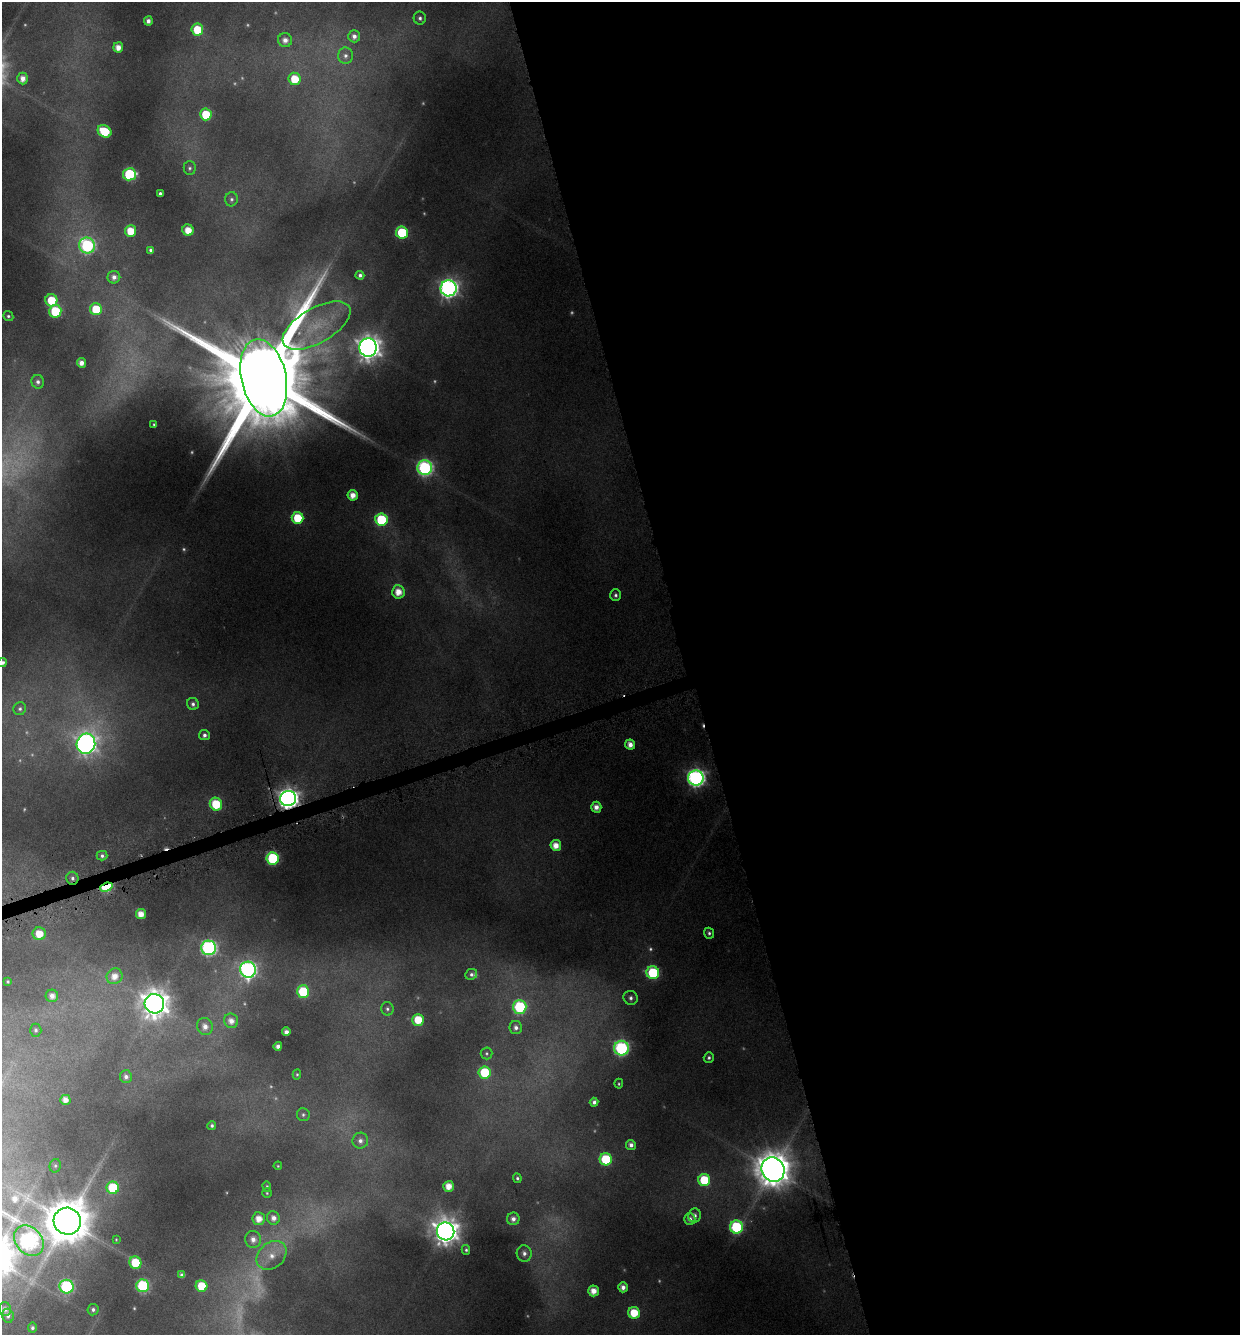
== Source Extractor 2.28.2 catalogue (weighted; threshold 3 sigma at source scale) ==
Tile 8 of 4 x 4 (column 4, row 2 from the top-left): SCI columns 3844-5081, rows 2671-4003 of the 5150 x 5376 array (HDU 1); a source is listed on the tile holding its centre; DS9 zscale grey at full resolution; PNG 1242 x 1337 px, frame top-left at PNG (2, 2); each listed source drawn as its Kron ellipse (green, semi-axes under 4 px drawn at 4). Shown black and unused: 45% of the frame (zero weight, under 4 of 8 exposures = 2% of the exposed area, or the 3 px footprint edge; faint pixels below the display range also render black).
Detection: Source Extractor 2.28.2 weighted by HDU 2 'WHT'; one run over the whole footprint, this tile lists its part. Background 0.0967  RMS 0.01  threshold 0.0408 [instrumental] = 3 sigma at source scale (4.09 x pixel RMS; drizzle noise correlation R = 1.36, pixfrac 0.8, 0.0396/0.0396 arcsec/px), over >= 5 px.
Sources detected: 152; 24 too faint to see at this stretch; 2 cosmic-ray / hot-pixel residue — neither listed nor drawn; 1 inside a brighter listed object's ellipse — not listed separately; the other 125 listed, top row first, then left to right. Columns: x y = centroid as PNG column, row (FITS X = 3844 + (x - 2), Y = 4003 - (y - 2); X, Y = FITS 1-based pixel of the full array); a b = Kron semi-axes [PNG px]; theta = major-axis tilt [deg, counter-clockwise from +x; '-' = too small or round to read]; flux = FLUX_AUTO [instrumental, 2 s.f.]
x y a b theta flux
420 18 6 6 - 3
148 21 4 4 - 4.9
197 30 6 6 - 31
354 36 6 6 - 5.3
285 40 7 7 - 7.5
118 47 5 5 - 9.8
345 56 8 7 - 4.1
23 78 6 5 - 8.5
294 79 6 6 - 25
206 114 6 6 - 36
104 131 7 5 -33 39
190 168 7 6 - 2.4
129 174 6 6 - 82
160 193 3 3 - 2.2
231 199 7 6 - 2.8
188 230 6 5 - 14
131 231 6 5 - 21
402 233 6 6 - 63
87 245 8 7 - 180
150 250 4 3 - 2.3
360 275 4 4 - 3.2
114 277 6 6 - 6.1
449 288 8 8 - 470
51 300 6 6 - 32
96 309 6 6 - 37
55 311 6 6 - 59
8 316 5 4 - 1.9
317 326 38 17 29 43
368 347 9 9 - 1000
81 363 5 4 - 7.3
264 378 39 22 -77 35000
38 382 7 6 - 3.8
154 424 3 2 - 1.1
425 468 7 7 - 260
353 495 5 5 - 11
298 518 6 6 - 38
381 520 6 6 - 76
398 592 7 6 - 14
615 595 6 5 - 2.7
2 663 5 4 - 3.5
193 704 6 6 - 3.3
20 709 6 6 - 2.4
204 735 5 5 - 3.8
86 744 10 9 - 650
630 745 5 5 - 8.6
696 778 7 7 - 410
288 799 8 7 - 690
216 804 6 6 - 43
596 807 5 5 - 8.2
556 845 5 5 - 12
102 856 5 5 - 2.7
273 858 6 6 - 100
72 878 6 6 - 3.2
106 887 6 4 21 91
141 914 5 5 - 12
709 933 5 4 - 2.2
39 934 6 6 - 20
209 948 7 7 - 260
248 970 8 8 - 340
653 973 6 6 - 82
471 974 6 5 - 2.8
114 976 8 7 - 11
8 981 4 4 - 1.4
303 992 6 6 - 56
52 996 6 6 - 7.9
631 998 7 7 - 4
154 1004 10 9 - 1500
520 1007 7 7 - 100
387 1009 7 6 - 2.6
418 1020 6 5 - 27
231 1021 7 7 - 8.2
205 1027 9 7 -68 7.6
516 1028 7 6 - 4.2
36 1030 6 5 - 2.5
286 1032 4 4 - 4.9
278 1046 4 4 - 4.9
621 1048 7 7 - 190
486 1053 6 6 - 1.7
709 1058 5 5 - 2.2
485 1072 6 6 - 47
297 1074 5 4 - 1.4
126 1077 6 6 - 4.4
619 1084 5 3 - 1.2
65 1100 5 5 - 9.1
594 1102 4 4 - 3.7
303 1115 6 6 - 2.2
212 1126 4 4 - 2.2
360 1141 8 7 - 5.2
631 1145 5 5 - 4.7
606 1159 6 6 - 58
55 1166 7 5 76 1.9
278 1166 4 3 - 1.1
773 1170 12 11 - 2700
517 1178 5 4 - 2
704 1180 6 6 - 47
267 1186 5 4 - 1.4
449 1186 5 5 - 12
113 1188 6 6 - 56
267 1193 5 5 - 1.3
695 1216 7 6 - 3.8
273 1218 7 6 - 6.7
259 1219 6 6 - 12
513 1219 6 6 - 5.6
690 1219 6 5 - 4.7
67 1221 13 13 - 4500
736 1227 6 6 - 98
446 1231 9 8 - 1300
116 1239 4 3 - 0.8
253 1239 8 8 - 7.7
29 1241 17 13 -49 330
466 1250 5 4 - 1.7
524 1253 8 7 - 4.9
272 1255 16 12 41 16
135 1263 6 6 - 37
182 1275 4 4 - 3.5
143 1286 6 6 - 110
201 1286 6 6 - 30
67 1287 7 7 - 150
623 1287 5 5 - 5.9
594 1291 5 5 - 11
5 1309 7 6 - 5.3
93 1310 6 5 - 3.3
634 1313 6 6 - 28
8 1316 7 6 - 3.6
32 1328 5 4 - 2.6
Overlapping masked pixels (flux is a lower limit): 3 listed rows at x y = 288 799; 72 878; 106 887
Isophote crosses this tile's border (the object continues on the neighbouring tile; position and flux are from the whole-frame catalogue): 1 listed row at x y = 2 663